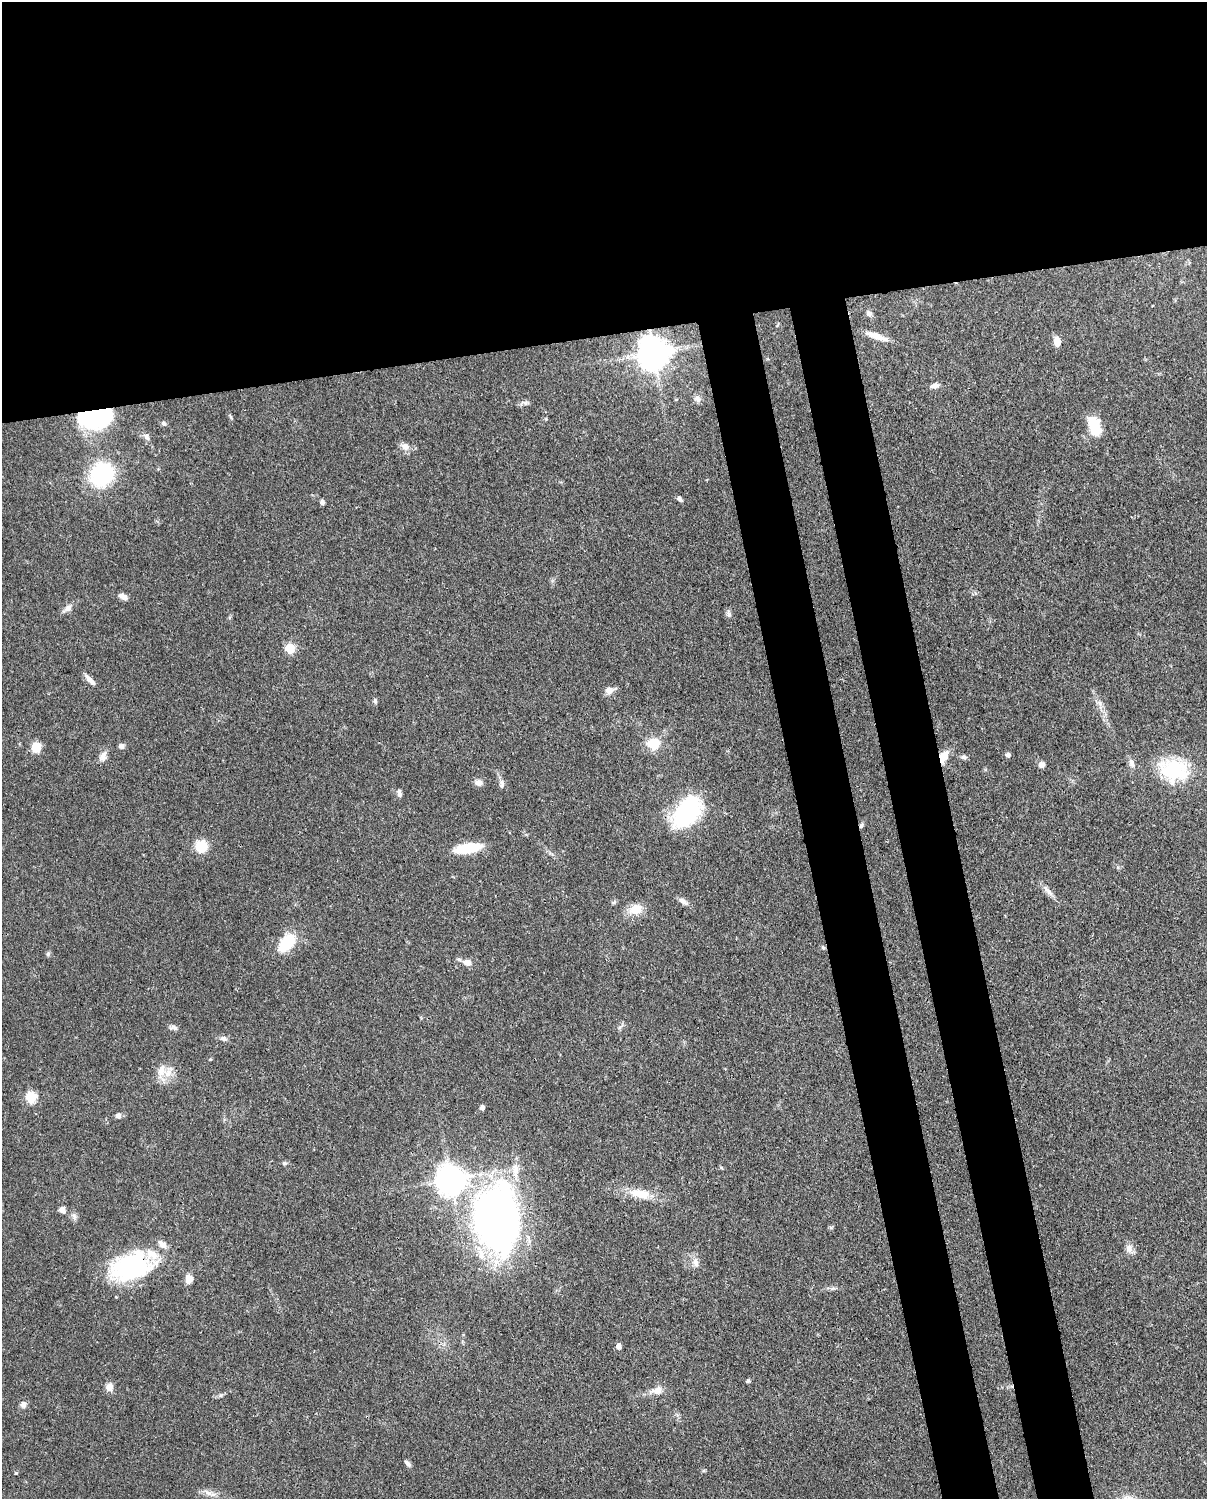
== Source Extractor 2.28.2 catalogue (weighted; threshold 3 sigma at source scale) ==
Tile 2 of 4 x 3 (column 2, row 1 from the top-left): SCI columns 1294-2498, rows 3256-4752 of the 4999 x 4902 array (HDU 1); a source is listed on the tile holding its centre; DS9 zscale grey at full resolution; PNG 1209 x 1501 px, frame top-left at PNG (2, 2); no overlay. Shown black and unused: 30% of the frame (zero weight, under 3 of 4 exposures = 7% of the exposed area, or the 3 px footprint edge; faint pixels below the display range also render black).
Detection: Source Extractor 2.28.2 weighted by HDU 2 'WHT'; one run over the whole footprint, this tile lists its part. Background 0.087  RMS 0.0039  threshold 0.0175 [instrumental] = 3 sigma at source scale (4.5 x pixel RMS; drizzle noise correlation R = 1.50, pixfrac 1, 0.05/0.05 arcsec/px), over >= 5 px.
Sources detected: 77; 1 inside a brighter object's white glare — not listed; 4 inside a brighter listed object's ellipse — not listed separately; the other 72 listed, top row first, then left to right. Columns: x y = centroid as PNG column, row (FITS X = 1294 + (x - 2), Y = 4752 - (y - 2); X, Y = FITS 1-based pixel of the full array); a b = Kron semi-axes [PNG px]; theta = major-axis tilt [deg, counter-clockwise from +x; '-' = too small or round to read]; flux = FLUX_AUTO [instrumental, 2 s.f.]
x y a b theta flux
869 313 8 6 -41 1.4
876 336 30 6 -19 4.7
1057 341 10 7 -87 3.2
654 353 9 9 - 760
934 385 10 6 15 1.7
697 399 9 7 -51 1.5
525 403 7 6 - 0.96
96 417 30 17 9 53
230 417 8 3 -71 0.56
164 423 7 6 - 0.91
1095 426 18 10 -70 14
146 437 12 6 -56 1.5
405 446 11 9 -32 2.4
102 473 9 8 - 140
679 499 6 5 - 1
322 502 5 4 - 1.4
123 596 11 6 -26 1.9
68 608 11 7 41 2
729 614 8 7 - 1.1
290 648 5 5 - 20
90 680 17 5 -45 2.4
609 690 10 9 - 2.5
375 701 6 5 - 0.75
653 743 6 6 - 19
121 746 7 6 - 1.2
36 747 9 8 - 6.5
1008 755 5 5 - 1.2
103 756 13 8 74 2.4
944 756 15 10 60 4.5
964 757 9 5 -10 0.94
1131 763 10 7 -72 1.8
1041 764 7 7 - 1.7
1174 770 36 26 -15 24
478 783 9 8 - 2.1
502 784 11 6 86 1.3
399 793 9 5 -77 1.2
687 811 31 19 56 46
861 825 7 5 50 0.78
201 846 10 9 - 11
468 848 27 9 10 14
1048 891 19 6 -48 2.3
683 901 12 7 -37 1.8
614 902 7 4 45 0.64
636 909 18 13 20 5.9
287 943 20 12 50 15
823 948 6 4 -20 0.54
48 954 6 5 - 0.7
467 962 9 7 -18 2.6
174 1027 11 6 -11 1.2
223 1039 10 6 -17 1.3
161 1070 19 10 73 4.3
31 1097 6 5 - 28
482 1107 4 4 - 1.5
118 1115 6 6 - 1.4
285 1163 7 5 -18 0.68
451 1180 9 9 - 530
640 1194 28 12 -9 7.8
62 1210 7 6 - 2
74 1216 9 6 -64 1.2
497 1220 60 41 -84 210
1129 1248 13 9 -71 2.2
696 1262 14 7 -74 2.1
131 1267 44 28 15 48
189 1279 9 7 70 3.5
619 1346 5 5 - 2.1
748 1381 5 5 - 0.58
109 1387 9 8 - 2.7
657 1390 15 10 22 3.2
23 1405 8 7 - 1.5
407 1463 10 5 -48 1.1
16 1473 4 3 - 0.44
209 1493 12 6 -13 2.2
Overlapping masked pixels (flux is a lower limit): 4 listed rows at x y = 96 417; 944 756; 861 825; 131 1267